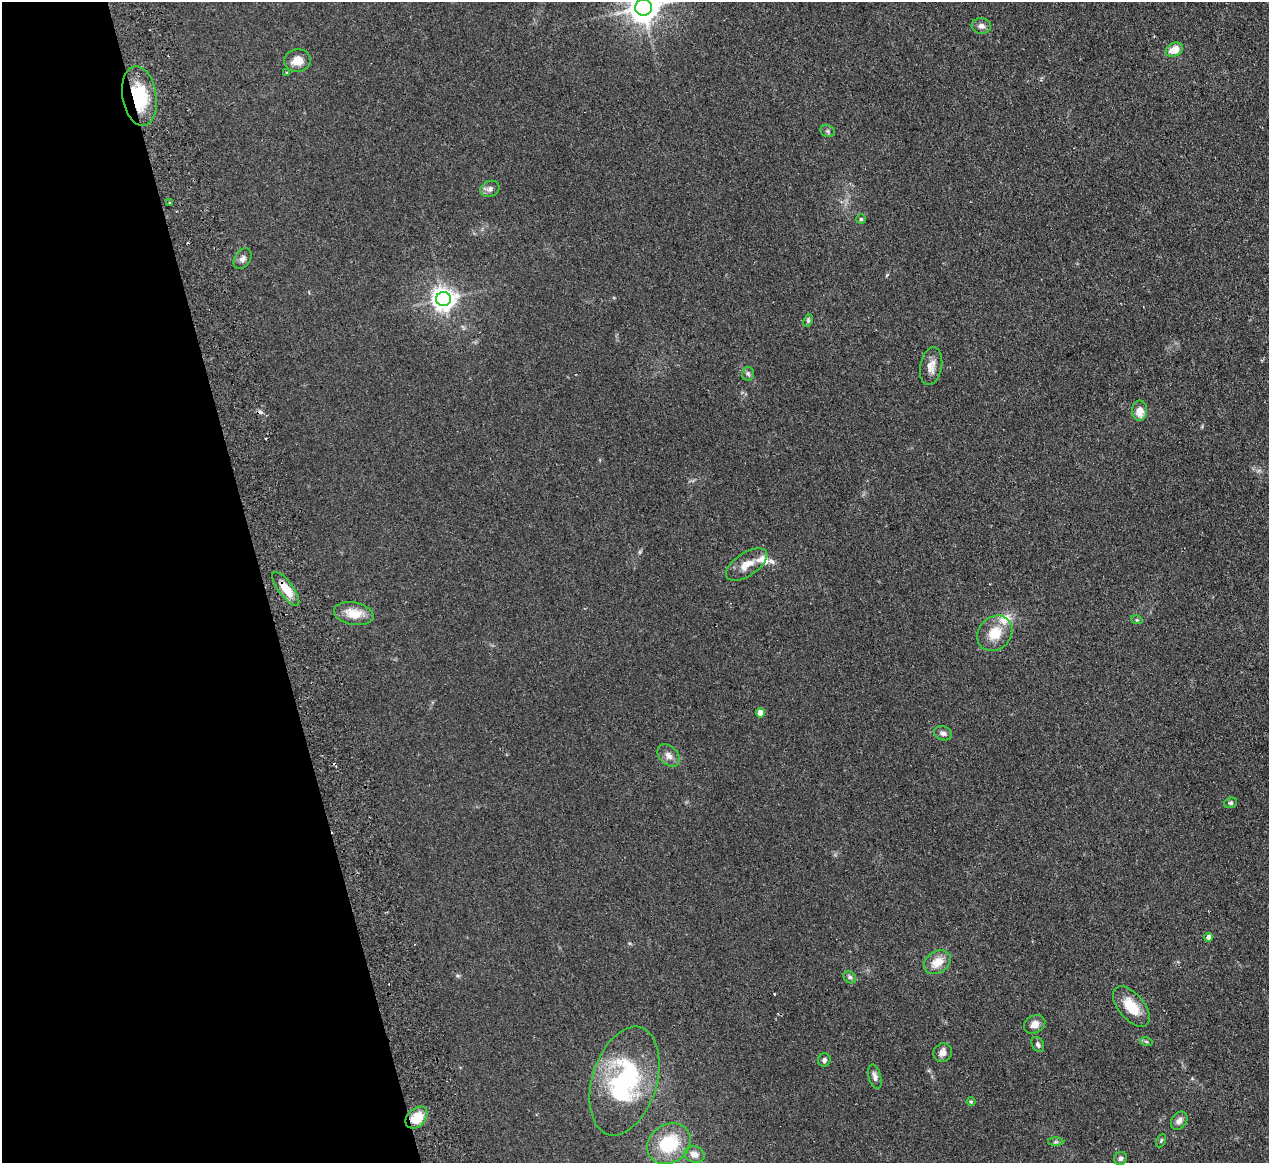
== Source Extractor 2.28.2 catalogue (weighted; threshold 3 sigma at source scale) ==
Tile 5 of 4 x 4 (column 1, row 2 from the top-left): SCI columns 56-1322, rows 2599-3759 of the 5180 x 5078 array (HDU 1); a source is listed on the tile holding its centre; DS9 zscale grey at full resolution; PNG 1271 x 1165 px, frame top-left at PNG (2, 2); each listed source drawn as its Kron ellipse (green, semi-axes under 4 px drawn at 4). Shown black and unused: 21% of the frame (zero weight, under 2 of 3 exposures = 3% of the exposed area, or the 3 px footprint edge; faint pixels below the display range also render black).
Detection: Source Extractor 2.28.2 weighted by HDU 2 'WHT'; one run over the whole footprint, this tile lists its part. Background 0.107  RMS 0.011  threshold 0.0476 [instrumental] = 3 sigma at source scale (4.5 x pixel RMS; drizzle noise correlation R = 1.50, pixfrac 1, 0.05/0.05 arcsec/px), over >= 5 px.
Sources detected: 51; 5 cosmic-ray / hot-pixel residue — neither listed nor drawn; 2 inside a brighter listed object's ellipse — not listed separately; the other 44 listed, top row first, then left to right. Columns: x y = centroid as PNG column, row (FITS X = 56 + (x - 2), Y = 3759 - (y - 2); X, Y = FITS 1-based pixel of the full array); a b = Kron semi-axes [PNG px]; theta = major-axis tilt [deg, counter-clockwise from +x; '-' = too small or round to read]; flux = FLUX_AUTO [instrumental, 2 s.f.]
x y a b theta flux
644 7 8 8 - 1700
981 26 10 8 -5 4.8
1174 50 9 6 26 15
297 61 13 11 5 12
287 73 3 3 - 1.9
139 96 30 17 -81 47
828 131 7 5 -22 2.1
490 189 10 8 23 4.3
170 203 4 3 - 0.99
861 219 4 4 - 1.3
243 259 11 7 56 4.3
443 299 7 7 - 830
808 321 6 4 65 1.6
931 366 19 11 80 9.3
748 374 7 6 - 2.5
1140 411 10 7 89 11
747 564 23 11 33 14
286 589 20 7 -53 19
354 614 20 11 -11 18
1137 620 6 4 -17 1.3
995 633 19 16 47 21
760 713 4 4 - 9
943 733 9 7 -17 3.4
668 755 13 9 -46 6.5
1231 803 6 5 - 1.9
1209 937 4 4 - 4.7
937 962 14 11 33 14
850 977 7 5 -44 2.3
1131 1007 24 12 -50 22
1035 1024 11 8 27 7.8
1146 1041 6 4 -19 1.5
1038 1045 8 5 -61 2.6
943 1053 9 9 - 6
824 1060 7 6 - 3
875 1077 12 6 -75 4.2
624 1081 56 32 73 140
971 1102 4 4 - 1.1
416 1118 12 9 45 26
1179 1121 10 7 54 4.9
1161 1141 7 4 63 1.4
1056 1142 8 4 0 1.7
669 1144 23 19 34 51
694 1154 10 8 -16 6.8
1120 1158 7 6 - 2.8
Overlapping masked pixels (flux is a lower limit): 3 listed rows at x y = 139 96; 286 589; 416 1118
Isophote crosses this tile's border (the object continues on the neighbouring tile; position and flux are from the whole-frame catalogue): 1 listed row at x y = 644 7